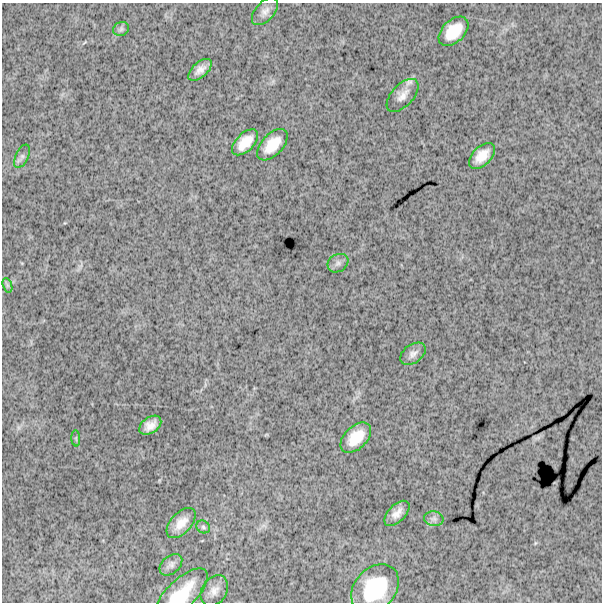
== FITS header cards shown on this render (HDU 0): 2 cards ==
NAXIS1  =                  600
NAXIS2  =                  600

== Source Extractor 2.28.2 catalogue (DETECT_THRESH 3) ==
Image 600 x 600 px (HDU 0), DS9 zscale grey, 1 PNG px = 1 image px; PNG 604 x 604 px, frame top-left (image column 1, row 600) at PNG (2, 3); each listed source drawn as its Kron ellipse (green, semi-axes under 4 px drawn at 4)
Background 1810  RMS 260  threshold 789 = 3 sigma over >= 5 px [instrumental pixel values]
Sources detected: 23; all 23 listed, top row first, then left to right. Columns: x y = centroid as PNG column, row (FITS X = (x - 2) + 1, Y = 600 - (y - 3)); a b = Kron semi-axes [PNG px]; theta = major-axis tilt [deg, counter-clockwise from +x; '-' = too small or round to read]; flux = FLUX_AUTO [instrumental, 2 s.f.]
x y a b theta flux
265 11 16 9 48 1.2e+05
121 29 8 7 - 5.0e+04
453 31 17 11 45 4.1e+05
200 70 14 7 41 1.4e+05
403 95 20 10 47 1.7e+05
245 142 16 9 44 2.8e+05
272 145 19 10 46 3.5e+05
22 156 12 6 64 6.3e+04
482 156 16 9 45 2.4e+05
338 263 11 8 30 7.5e+04
7 285 7 4 -71 4.0e+04
413 354 14 9 36 1.0e+05
150 425 12 8 35 1.7e+05
76 438 8 3 -85 2.3e+04
356 438 18 11 45 3.8e+05
397 513 16 8 45 1.5e+05
434 519 10 7 -11 6.6e+04
181 523 18 10 47 2.2e+05
203 527 7 6 - 3.8e+04
171 565 13 8 42 8.4e+04
375 589 27 20 47 1.0e+06
214 591 16 12 57 1.5e+05
181 594 33 14 44 6.1e+05
At the frame edge (FLAGS 8, measured only in part): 1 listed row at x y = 181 594